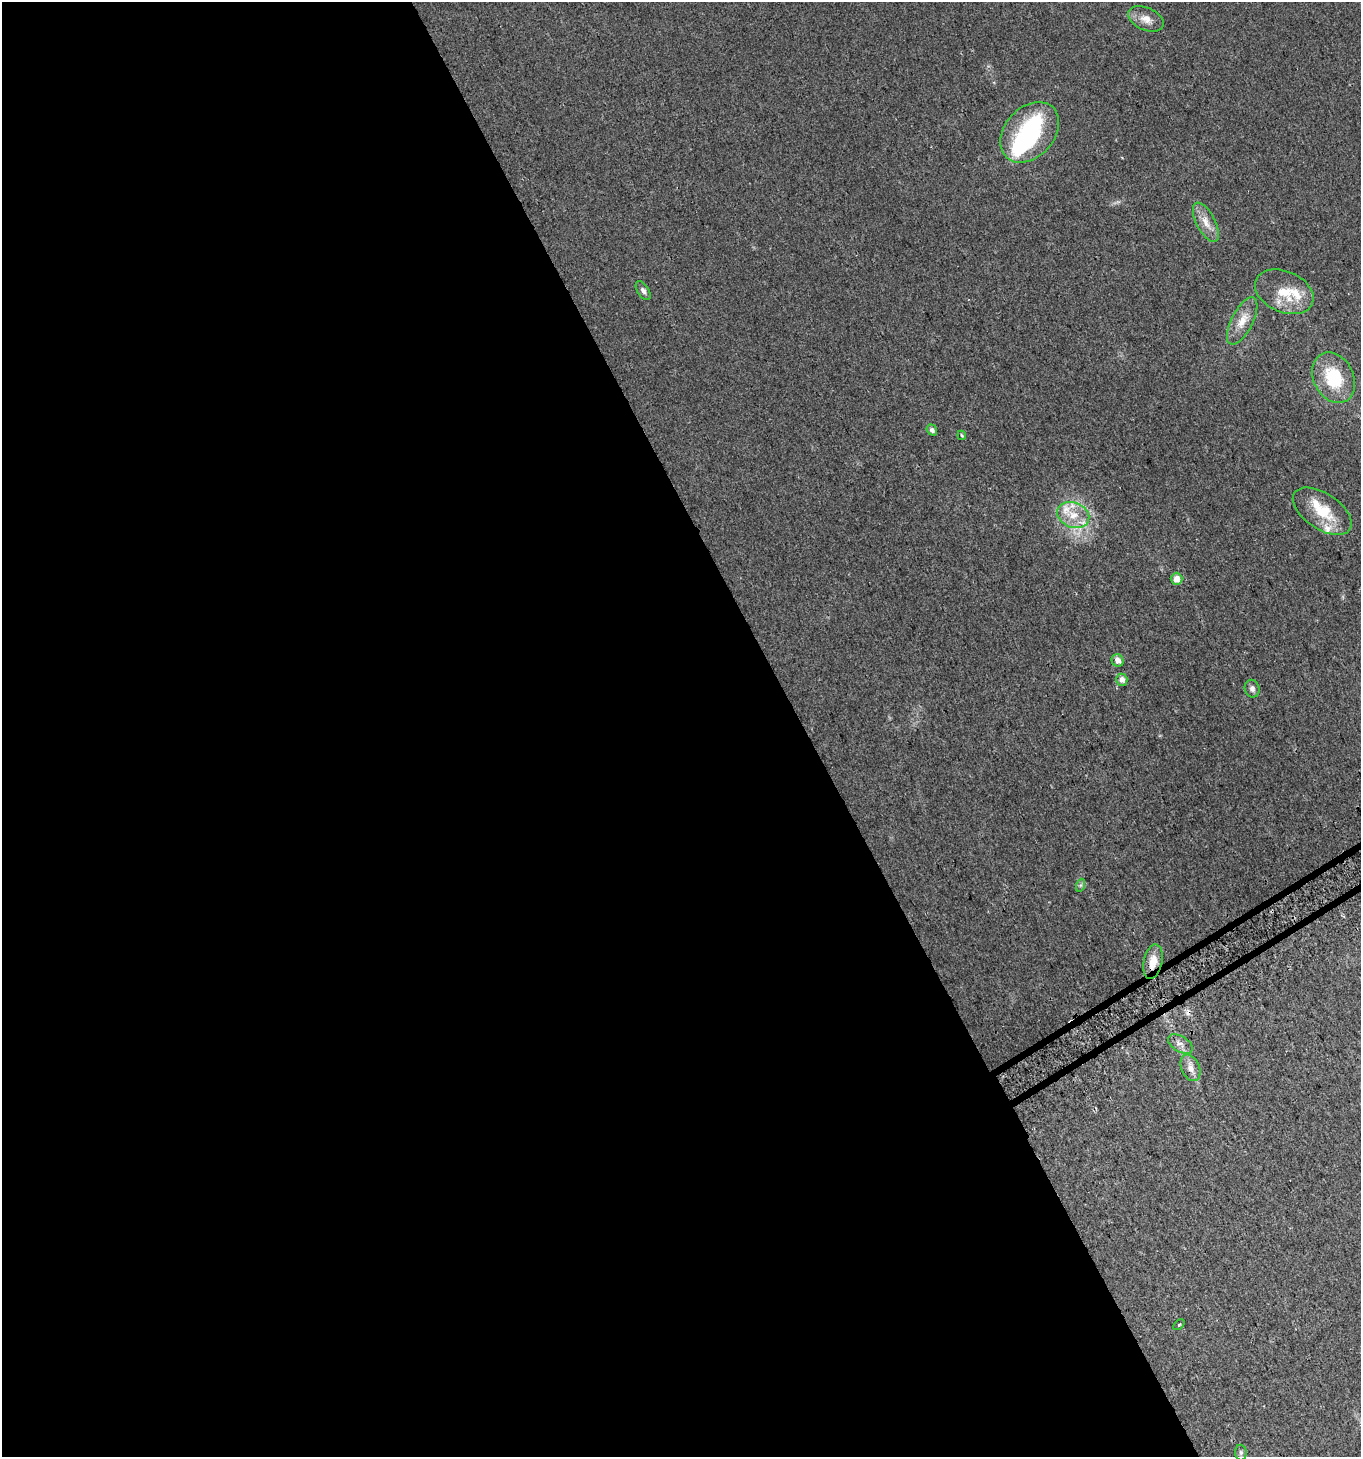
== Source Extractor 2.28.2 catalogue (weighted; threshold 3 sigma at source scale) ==
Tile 9 of 4 x 4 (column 1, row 3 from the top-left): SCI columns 126-1484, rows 1488-2942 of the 5747 x 5880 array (HDU 1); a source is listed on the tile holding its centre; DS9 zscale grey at full resolution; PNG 1363 x 1459 px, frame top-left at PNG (2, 2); each listed source drawn as its Kron ellipse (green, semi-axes under 4 px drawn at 4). Shown black and unused: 59% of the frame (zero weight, under 2 of 3 exposures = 2% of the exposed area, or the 3 px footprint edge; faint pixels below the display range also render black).
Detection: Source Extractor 2.28.2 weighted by HDU 2 'WHT'; one run over the whole footprint, this tile lists its part. Background 0.0449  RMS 0.008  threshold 0.036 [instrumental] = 3 sigma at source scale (4.5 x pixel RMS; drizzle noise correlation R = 1.50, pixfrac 1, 0.0396/0.0396 arcsec/px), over >= 5 px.
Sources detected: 29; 2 inside a brighter object's white glare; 2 cosmic-ray / hot-pixel residue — neither listed nor drawn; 4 inside a brighter listed object's ellipse — not listed separately; the other 21 listed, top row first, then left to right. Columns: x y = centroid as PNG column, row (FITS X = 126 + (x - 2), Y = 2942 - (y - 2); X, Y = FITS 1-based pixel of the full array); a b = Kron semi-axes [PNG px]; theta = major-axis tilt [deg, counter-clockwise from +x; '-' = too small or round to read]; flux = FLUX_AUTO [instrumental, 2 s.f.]
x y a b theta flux
1146 19 19 11 -24 8.1
1030 132 34 24 48 76
1206 222 22 9 -62 8.9
643 291 10 5 -57 2.6
1284 292 31 20 -24 24
1242 321 26 10 63 12
1334 378 26 20 -63 39
932 430 6 5 - 2.6
962 435 4 3 - 0.95
1322 511 33 18 -34 26
1073 515 16 12 -21 14
1176 579 6 6 - 6.4
1118 660 6 5 - 4.8
1122 680 6 5 - 4.3
1252 689 9 7 -77 3.1
1081 885 7 4 71 1.4
1153 962 17 9 78 11
1180 1044 14 7 -31 4.7
1190 1068 14 9 -66 6.4
1179 1325 6 2 44 0.79
1241 1452 8 6 -87 1.8
Overlapping masked pixels (flux is a lower limit): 1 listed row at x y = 1153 962